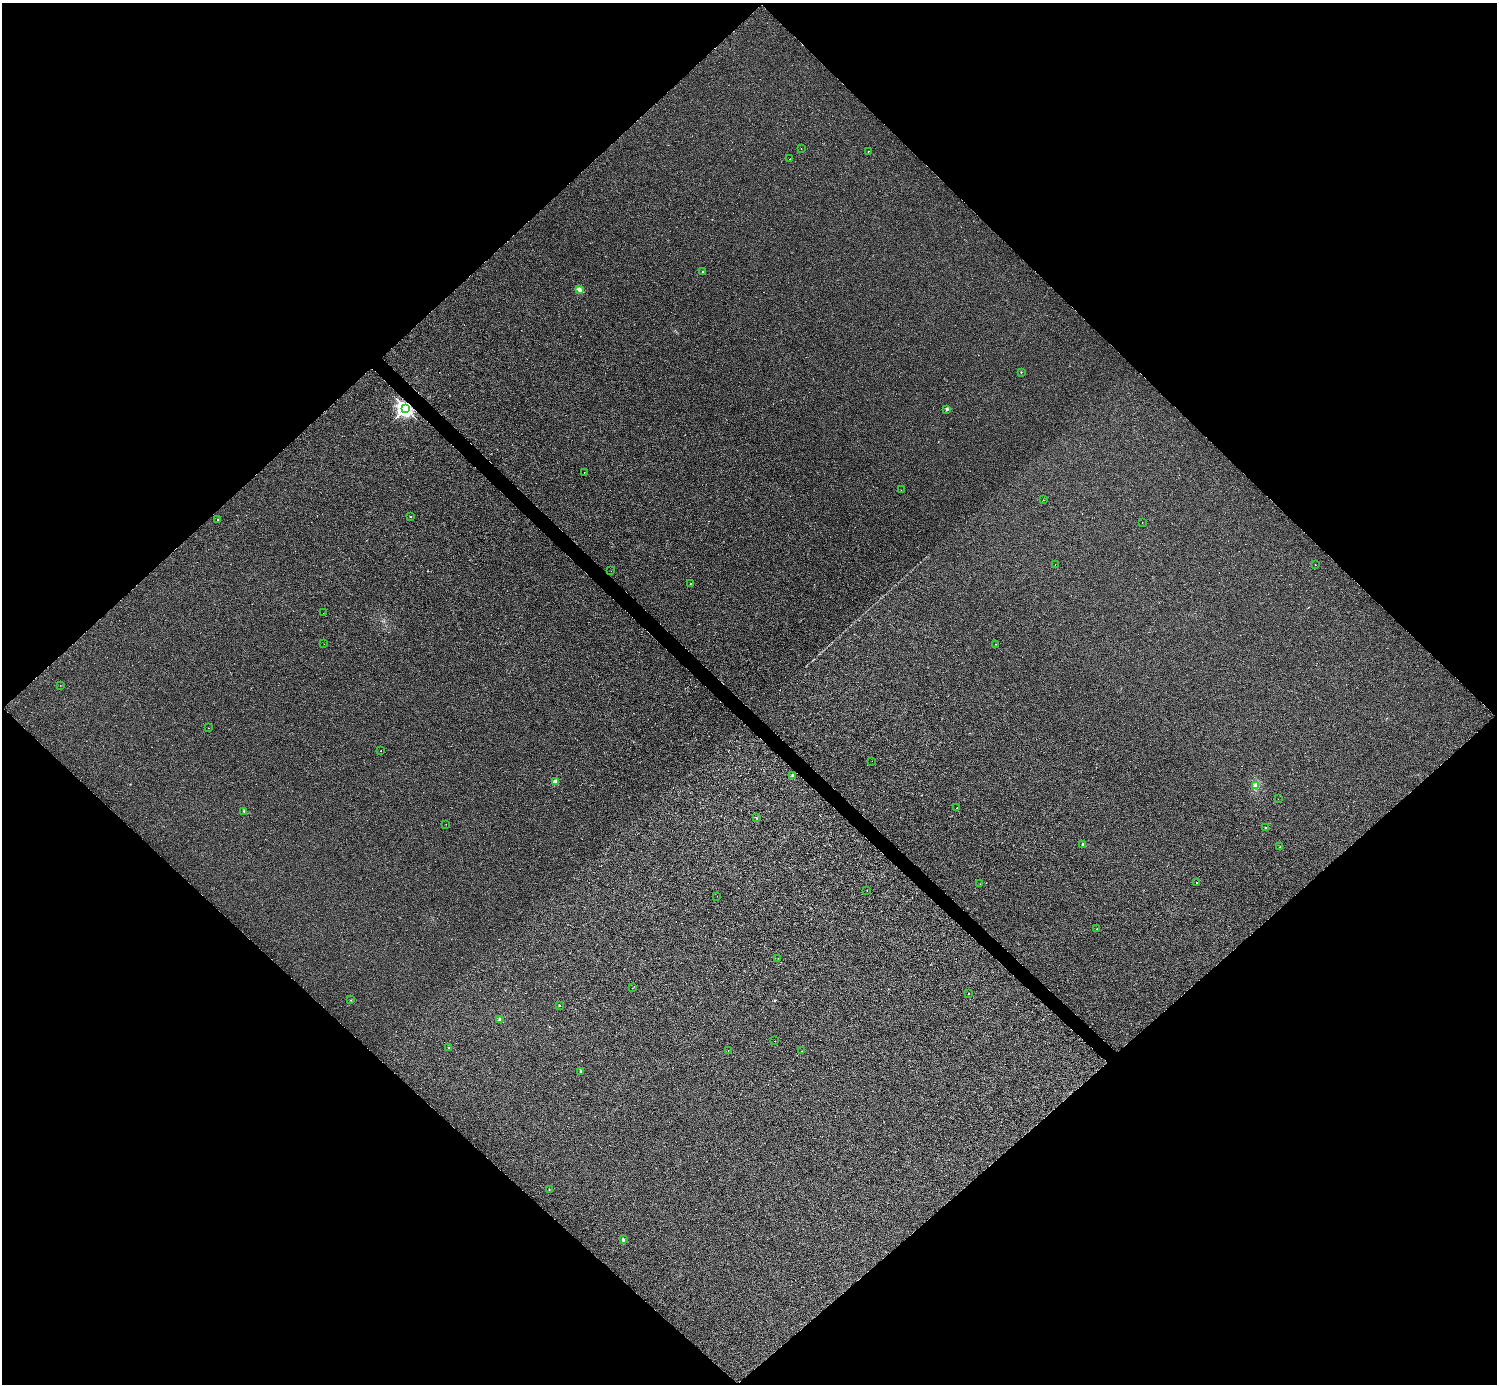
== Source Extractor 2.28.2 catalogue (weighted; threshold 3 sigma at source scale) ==
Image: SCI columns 5-5983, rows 301-5825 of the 5984 x 5984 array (HDU 1 of 3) = the unmasked area's bounding box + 8 px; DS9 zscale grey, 4 x 4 block average (1 PNG px = mean of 4 x 4 image px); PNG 1499 x 1386 px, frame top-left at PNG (2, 3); each listed source drawn as its Kron ellipse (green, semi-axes under 4 px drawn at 4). Shown black and unused: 51% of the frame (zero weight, under 2 of 3 exposures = <1% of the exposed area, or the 3 px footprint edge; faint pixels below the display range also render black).
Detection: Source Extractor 2.28.2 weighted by HDU 2 'WHT'. Background -3.22e-04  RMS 0.0049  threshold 0.0223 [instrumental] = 3 sigma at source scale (4.5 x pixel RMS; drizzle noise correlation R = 1.50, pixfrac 1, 0.05/0.05 arcsec/px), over >= 5 px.
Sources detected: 55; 1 cosmic-ray / hot-pixel residue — neither listed nor drawn; the other 54 listed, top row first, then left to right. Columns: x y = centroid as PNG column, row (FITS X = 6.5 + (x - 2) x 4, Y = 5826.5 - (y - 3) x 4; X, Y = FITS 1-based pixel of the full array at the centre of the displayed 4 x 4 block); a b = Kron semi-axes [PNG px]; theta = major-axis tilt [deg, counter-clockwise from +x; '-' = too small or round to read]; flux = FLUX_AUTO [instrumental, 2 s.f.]
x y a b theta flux
801 148 2 2 - 0.71
868 151 2 2 - 1.7
790 159 2 2 - 8.1
703 272 2 2 - 8.1
579 289 4 3 - 8.8
1021 372 2 2 - 2.8
405 408 3 2 - 1300
947 409 2 2 - 19
584 472 2 2 - 0.96
901 490 2 2 - 0.62
1043 500 2 2 - 0.91
410 517 2 2 - 4
218 520 2 2 - 2.3
1142 522 2 2 - 0.65
1055 565 2 2 - 0.61
1315 565 2 2 - 0.58
611 571 2 2 - 0.29
691 583 2 2 - 1.4
323 613 2 2 - 0.56
324 644 2 2 - 0.45
995 644 2 2 - 0.68
60 685 2 2 - 0.62
208 728 2 2 - 0.84
381 751 2 2 - 0.84
872 761 2 2 - 0.36
793 776 2 2 - 31
555 781 2 2 - 46
1256 785 4 3 - 8.3
1278 799 2 2 - 0.71
957 808 2 2 - 0.84
244 811 2 2 - 2.2
756 818 2 2 - 1
446 824 2 2 - 0.67
1265 827 2 2 - 5.5
1083 844 2 2 - 15
1280 847 2 2 - 4.7
1196 882 2 2 - 1.4
980 884 2 2 - 0.42
867 891 2 2 - 0.87
717 896 2 2 - 0.52
1097 929 2 2 - 2.3
778 958 2 2 - 0.45
632 988 2 2 - 0.61
969 994 2 2 - 1.1
351 1000 2 2 - 0.66
559 1005 2 2 - 5.3
500 1019 2 2 - 3
775 1041 2 2 - 0.48
449 1048 2 2 - 1.1
728 1050 2 2 - 0.42
802 1051 2 2 - 0.98
580 1071 2 2 - 1.7
549 1190 2 2 - 0.7
623 1239 2 2 - 2.4
Overlapping masked pixels (flux is a lower limit): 1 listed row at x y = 405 408
Diffuse or blended objects may show on this block-average render without a row.